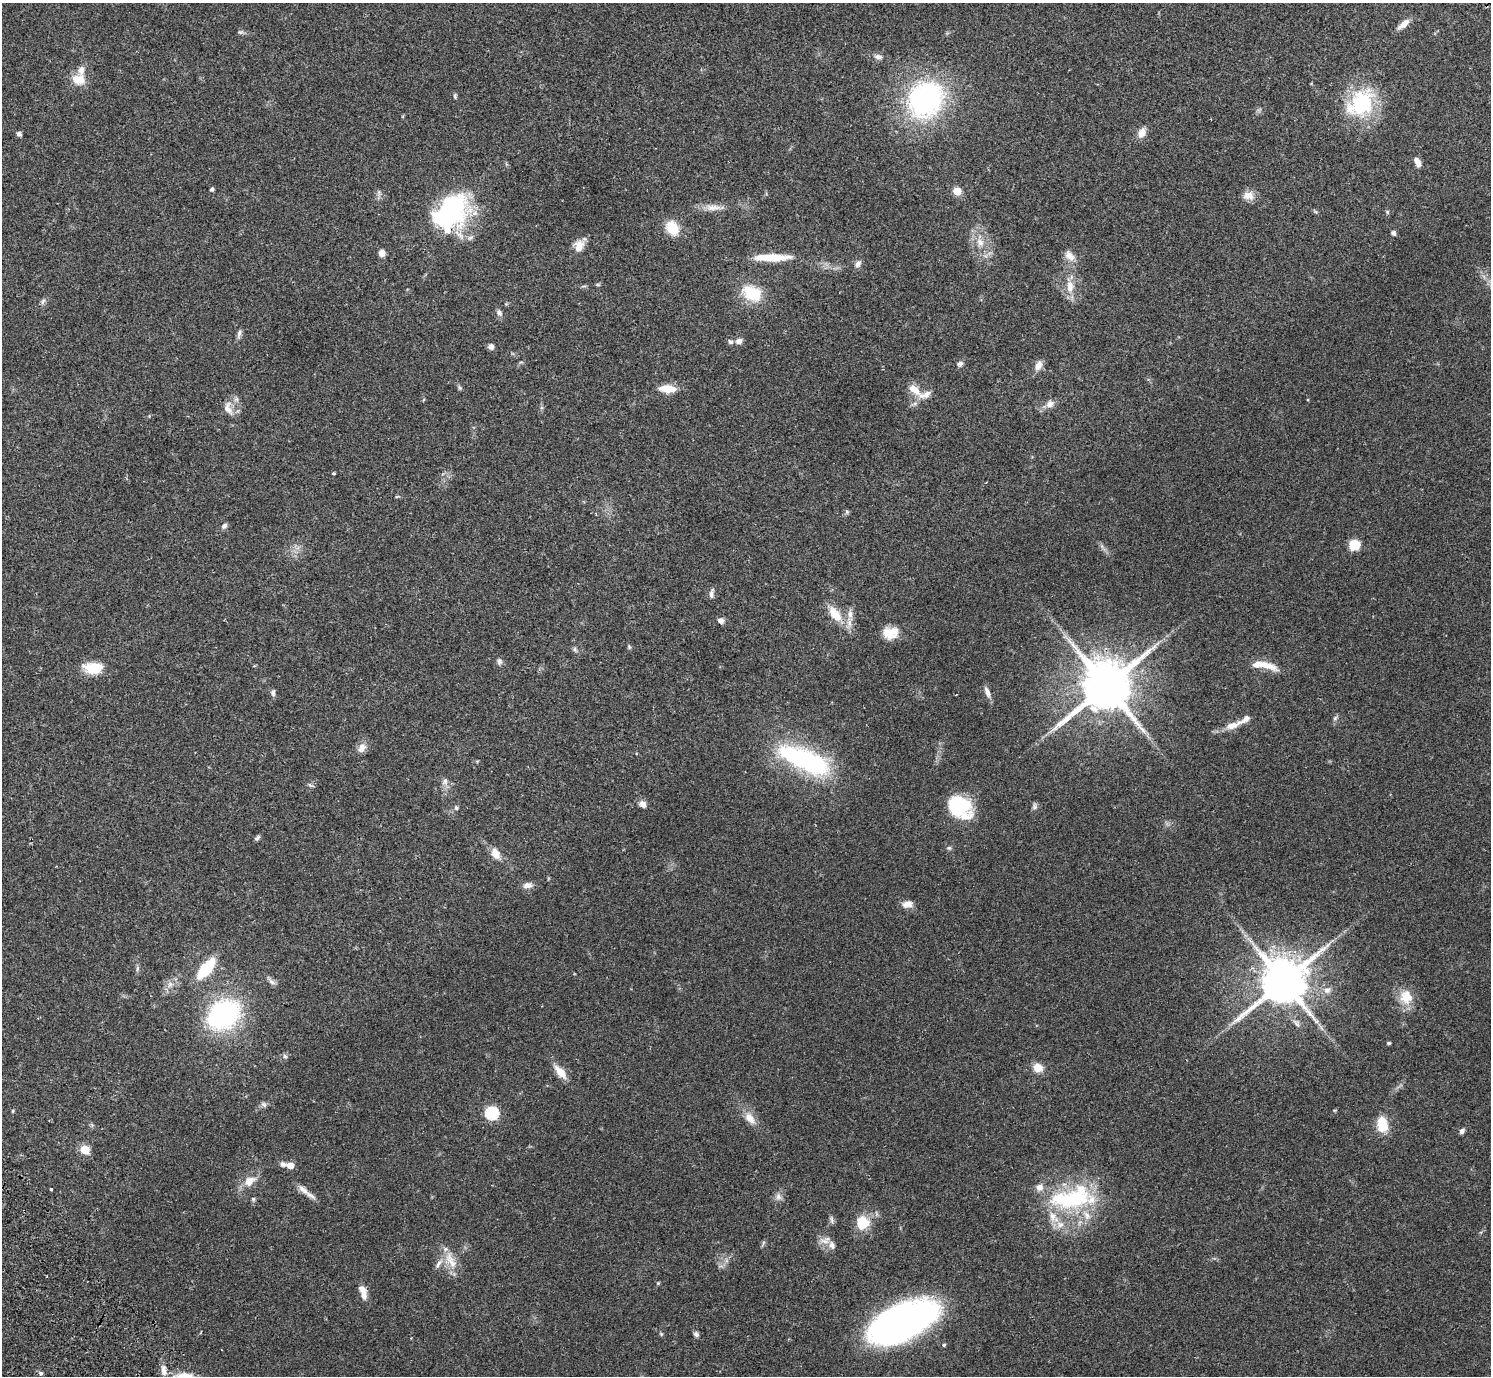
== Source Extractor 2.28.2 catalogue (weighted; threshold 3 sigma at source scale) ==
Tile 7 of 4 x 4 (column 3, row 2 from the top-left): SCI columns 3025-4513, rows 2949-4322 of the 6052 x 6035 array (HDU 1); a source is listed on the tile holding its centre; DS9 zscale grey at full resolution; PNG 1493 x 1378 px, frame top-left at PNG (2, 3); no overlay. Shown black and unused: <1% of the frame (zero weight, under 2 of 3 exposures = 3% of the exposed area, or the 3 px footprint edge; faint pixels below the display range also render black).
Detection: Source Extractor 2.28.2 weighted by HDU 2 'WHT'; one run over the whole footprint, this tile lists its part. Background 0.0812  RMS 0.0059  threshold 0.0267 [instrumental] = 3 sigma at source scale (4.5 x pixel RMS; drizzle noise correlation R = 1.50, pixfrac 1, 0.05/0.05 arcsec/px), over >= 5 px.
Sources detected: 135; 1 inside a brighter object's white glare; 1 cosmic-ray / hot-pixel residue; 1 long thin detection or spike segment (spike, bleed or trail) — not listed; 12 inside a brighter listed object's ellipse — not listed separately; the other 120 listed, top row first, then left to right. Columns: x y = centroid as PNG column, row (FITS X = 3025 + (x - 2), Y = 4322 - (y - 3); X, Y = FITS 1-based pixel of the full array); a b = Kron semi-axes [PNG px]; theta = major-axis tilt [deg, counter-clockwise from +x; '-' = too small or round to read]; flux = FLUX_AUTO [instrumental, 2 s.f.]
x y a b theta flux
1403 24 16 6 39 4.7
240 32 8 6 0 1.2
878 57 12 7 -5 2.6
78 79 16 12 -10 9.1
455 96 7 4 -81 0.91
925 100 35 31 47 120
1361 103 41 30 47 41
1142 133 12 9 71 5.1
19 134 6 5 - 1.5
1417 162 12 6 -63 3.7
212 189 4 4 - 1.5
957 191 5 5 - 18
1248 196 15 11 -9 4.8
452 206 38 32 -17 65
714 207 29 8 -1 6
1387 212 5 4 - 0.77
672 228 16 12 -54 12
1393 233 7 5 -45 1.4
470 238 9 6 35 1.9
980 242 15 10 -66 6.4
579 246 16 12 72 5.9
382 253 7 7 - 3.3
1069 256 16 10 -52 4.8
772 257 42 8 0 16
858 264 10 7 51 2.5
598 285 6 4 0 0.73
1070 286 18 10 -89 7.3
752 293 25 18 -29 19
43 301 9 5 62 1.4
499 312 9 6 -59 2.1
239 334 14 5 79 1.8
739 341 7 6 - 2.7
730 342 7 6 - 1.4
491 346 7 6 - 1.9
521 362 5 5 - 0.8
960 364 8 6 38 1.7
1038 365 13 8 68 3.9
460 388 7 4 -58 0.98
667 389 17 8 -4 10
914 390 20 10 -42 6.9
236 399 7 7 - 1.7
1308 400 4 3 - 0.48
1050 404 12 9 40 3.7
228 408 21 11 -72 5.5
334 473 3 3 - 0.83
397 496 6 3 20 0.56
847 512 6 5 - 0.93
224 526 8 6 43 1.6
1354 545 10 10 - 9.7
712 593 13 6 83 2
835 614 18 10 -55 12
720 620 8 7 - 2.3
849 622 20 7 84 4.7
890 633 18 13 6 10
629 647 6 5 - 0.86
575 649 9 5 -57 1.2
499 661 8 7 - 1.9
1264 665 34 8 -11 11
254 666 5 3 - 0.49
93 668 23 13 -1 14
1106 685 16 14 41 3700
987 692 14 6 -67 3.3
273 693 9 6 86 1.6
1335 718 7 4 46 1.1
1232 725 24 8 23 7.4
362 748 14 10 62 3.8
805 760 64 22 -24 83
445 781 11 7 86 2.7
310 785 8 4 -35 1
643 804 9 7 -47 3.2
958 806 25 21 -23 33
1034 806 10 6 82 1.5
456 808 7 5 -86 1.1
257 838 8 5 48 1.2
949 848 7 5 0 1.1
496 854 15 9 -60 5.6
528 885 13 8 11 3.2
907 904 14 8 5 3.9
1328 945 8 4 52 1.5
137 968 9 4 81 1.2
206 968 21 9 50 29
271 981 15 5 -46 2.2
1283 981 14 13 - 2600
170 984 9 7 88 2.7
1327 990 10 9 - 3.4
1406 997 20 18 -74 11
223 1015 26 20 32 110
1389 1043 4 3 - 0.96
285 1056 7 5 -54 1.3
1038 1068 9 9 - 7
560 1072 16 7 -49 8.2
264 1104 9 5 -45 1.4
13 1111 5 3 - 0.64
491 1113 6 6 - 76
750 1118 17 10 -51 6.4
1382 1124 16 11 -81 14
1462 1131 6 5 - 1.8
84 1150 6 6 - 16
283 1164 8 6 -36 2
290 1165 5 5 - 8.9
250 1181 16 10 35 7.1
51 1189 3 3 - 0.66
303 1190 18 7 -40 4.1
778 1196 10 8 -68 2.6
253 1199 5 5 - 1
1070 1199 57 23 4 58
832 1220 12 4 -83 1.3
862 1222 15 14 - 13
1060 1225 12 9 -1 5.1
825 1240 15 9 21 4.1
763 1243 7 4 72 1
451 1260 29 12 -62 10
658 1283 5 4 - 0.62
363 1292 18 7 -73 5.1
903 1322 52 26 24 290
661 1334 5 5 - 0.75
696 1334 8 6 -22 1.5
944 1345 5 4 - 0.93
163 1370 16 7 -77 3.6
41 1373 6 5 - 1
Overlapping masked pixels (flux is a lower limit): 1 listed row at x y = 1106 685